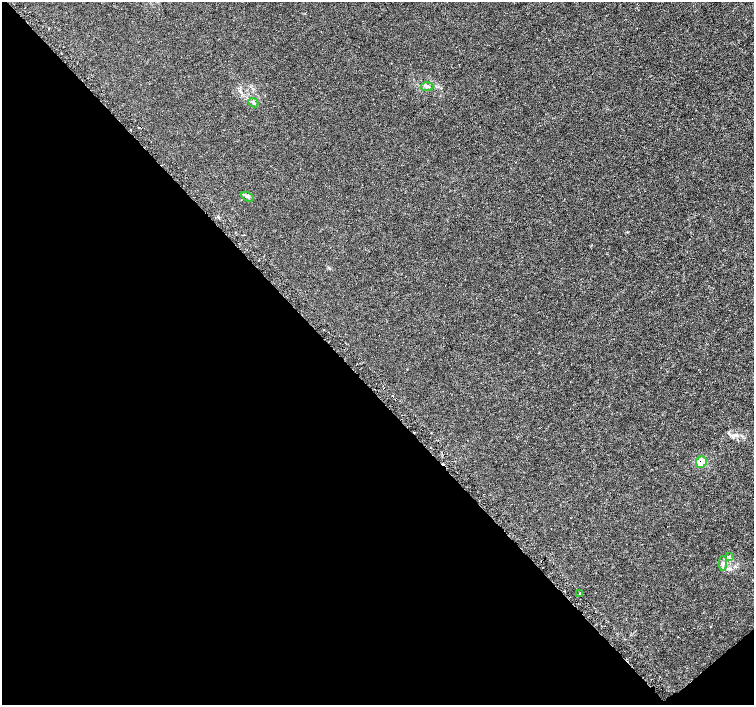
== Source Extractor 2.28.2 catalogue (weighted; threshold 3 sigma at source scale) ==
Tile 14 of 4 x 4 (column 2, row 4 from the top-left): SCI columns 1530-3032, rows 171-1576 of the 6065 x 6026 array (HDU 1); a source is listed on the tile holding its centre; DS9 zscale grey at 2 x 2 block average (1 PNG px = mean of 2 x 2 image px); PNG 756 x 707 px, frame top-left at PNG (2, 2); each listed source drawn as its Kron ellipse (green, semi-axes under 4 px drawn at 4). Shown black and unused: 45% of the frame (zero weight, under 3 of 5 exposures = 2% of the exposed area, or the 3 px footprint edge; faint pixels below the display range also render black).
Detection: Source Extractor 2.28.2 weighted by HDU 2 'WHT'; one run over the whole footprint, this tile lists its part. Background -5.22e-05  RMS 7.0e-04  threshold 0.00314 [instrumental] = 3 sigma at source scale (4.5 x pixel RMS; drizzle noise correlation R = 1.50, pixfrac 1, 0.0396/0.0396 arcsec/px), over >= 5 px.
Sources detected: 10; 3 cosmic-ray / hot-pixel residue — neither listed nor drawn; the other 7 listed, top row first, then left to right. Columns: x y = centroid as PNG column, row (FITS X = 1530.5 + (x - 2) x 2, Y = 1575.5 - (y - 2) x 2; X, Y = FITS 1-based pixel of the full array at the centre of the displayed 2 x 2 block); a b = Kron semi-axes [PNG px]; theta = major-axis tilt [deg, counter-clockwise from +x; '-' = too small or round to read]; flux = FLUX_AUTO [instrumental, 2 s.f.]
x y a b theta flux
427 87 6 3 4 0.34
253 103 5 3 - 0.25
248 197 7 3 -27 0.32
701 462 6 5 - 1.9
729 556 3 3 - 0.15
723 563 7 4 89 0.44
580 593 2 2 - 0.1
Overlapping masked pixels (flux is a lower limit): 1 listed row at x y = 701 462